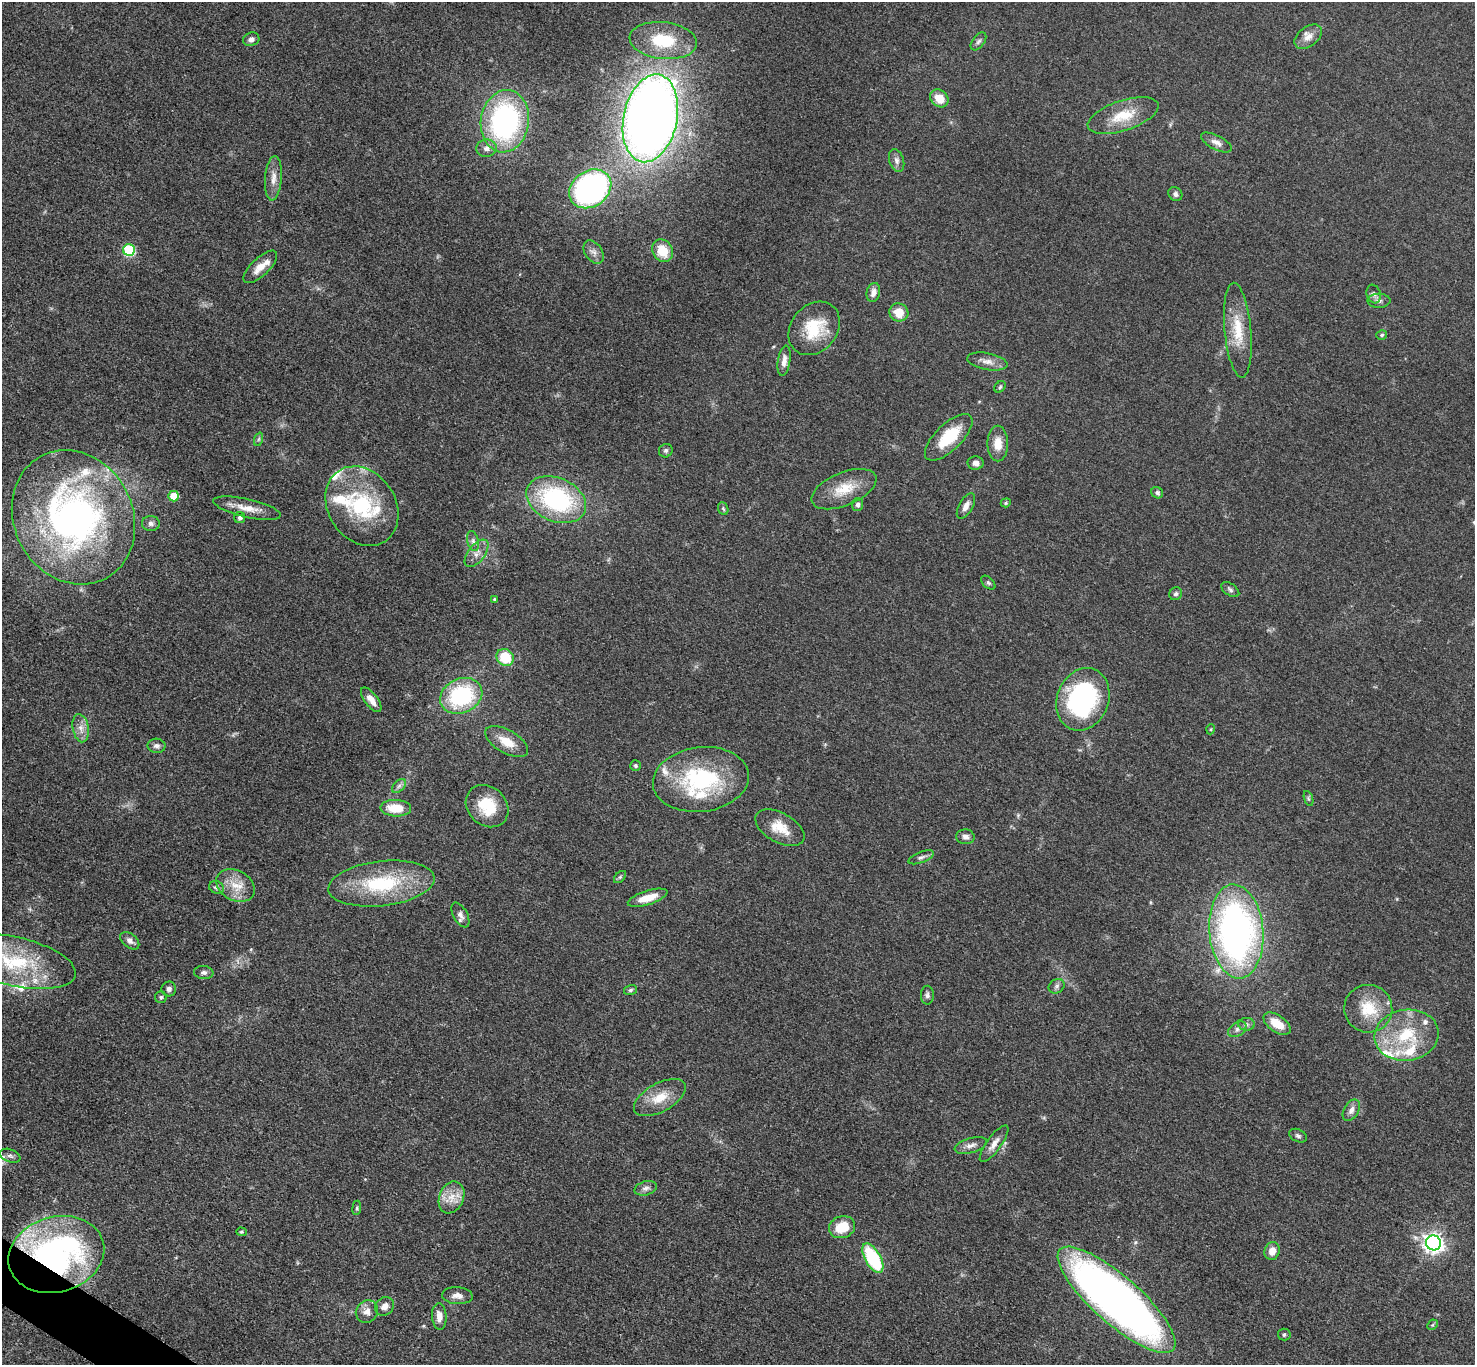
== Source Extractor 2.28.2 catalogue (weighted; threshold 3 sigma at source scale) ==
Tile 7 of 4 x 4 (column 3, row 2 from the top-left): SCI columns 2958-4430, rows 2888-4250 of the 5911 x 5916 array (HDU 1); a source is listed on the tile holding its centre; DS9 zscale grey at full resolution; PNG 1477 x 1367 px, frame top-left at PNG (2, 2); each listed source drawn as its Kron ellipse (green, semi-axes under 4 px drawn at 4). Shown black and unused: <1% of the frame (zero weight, under 3 of 5 exposures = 1% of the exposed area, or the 3 px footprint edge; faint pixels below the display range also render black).
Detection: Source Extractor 2.28.2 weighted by HDU 2 'WHT'; one run over the whole footprint, this tile lists its part. Background 0.0533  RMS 0.0058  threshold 0.0262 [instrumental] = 3 sigma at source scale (4.5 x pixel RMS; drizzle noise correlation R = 1.50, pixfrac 1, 0.05/0.05 arcsec/px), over >= 5 px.
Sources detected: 124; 13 inside a brighter listed object's ellipse — not listed separately; the other 111 listed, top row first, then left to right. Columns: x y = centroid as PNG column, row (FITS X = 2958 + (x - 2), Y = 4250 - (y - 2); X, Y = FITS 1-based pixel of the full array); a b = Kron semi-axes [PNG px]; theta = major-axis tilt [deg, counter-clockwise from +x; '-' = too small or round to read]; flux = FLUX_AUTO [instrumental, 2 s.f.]
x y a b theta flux
1308 37 15 9 38 5.2
251 39 8 6 15 2.3
663 40 34 18 -6 29
978 41 10 6 53 1.7
939 98 10 8 -43 9.2
1123 116 37 15 18 18
650 118 44 26 78 760
505 121 31 24 82 120
1216 142 17 7 -27 3.6
486 148 10 8 4 3
897 160 12 7 -74 2.7
273 178 22 8 86 5.4
590 189 22 18 35 160
1175 194 7 6 - 1.9
129 250 6 6 - 50
663 251 12 10 -60 13
594 252 13 8 -56 3.2
260 267 21 9 43 7
873 292 9 6 79 3.2
1374 294 9 7 -71 2.2
1379 301 11 7 0 2.2
899 312 9 9 - 9.1
814 328 29 23 50 24
1238 330 47 13 -85 19
1382 335 5 5 - 1.2
784 361 15 6 82 3.9
987 362 20 8 -10 4.7
1000 387 6 5 - 1
949 437 30 13 44 23
259 439 7 4 71 1
998 444 18 10 -89 7.9
666 451 7 6 - 1.4
976 463 8 6 -2 2.9
844 489 34 16 23 16
1157 493 6 5 - 1.5
173 496 5 5 - 11
556 500 31 21 -23 74
1006 503 5 4 - 0.87
858 505 6 5 - 1.7
362 506 42 33 -56 50
966 506 14 7 61 3.5
247 508 34 9 -13 9.1
723 509 6 5 - 0.92
73 517 69 59 -62 240
240 518 5 5 - 1.7
151 523 9 7 -2 2
473 541 10 6 -75 2.2
476 553 16 8 52 4.5
988 583 8 5 -44 1.1
1230 590 10 6 -34 1.7
1176 594 7 6 - 1.4
494 599 4 3 - 0.61
505 657 9 8 - 19
461 696 22 17 25 58
1083 699 32 26 68 93
371 700 15 6 -53 5.2
81 728 14 8 -80 4.4
1211 729 5 3 - 0.56
507 742 24 11 -30 10
156 746 9 7 -2 2.3
635 766 5 5 - 0.99
701 779 48 32 7 68
399 786 8 5 45 1.7
1308 799 8 3 -71 0.98
487 806 23 19 -44 20
396 808 15 8 -2 13
780 828 27 14 -29 12
965 837 9 7 -4 2.6
921 857 13 5 21 2
620 877 7 4 45 0.97
381 884 53 22 6 47
235 885 20 15 -28 11
216 887 7 6 - 1.6
648 898 21 7 17 10
460 915 13 7 -61 2.9
1236 931 47 27 -85 240
130 941 11 7 -39 2.7
14 961 63 24 -13 47
204 973 10 6 -6 1.9
1057 986 8 6 34 1.7
169 989 7 7 - 2.1
630 990 6 5 - 1.2
927 995 9 6 90 1.7
161 997 6 6 - 1.3
1368 1009 24 24 - 19
1246 1024 8 6 0 1.7
1277 1024 15 8 -35 11
1237 1029 10 6 36 2.5
1407 1035 32 25 8 34
660 1097 28 14 29 13
1351 1110 12 7 61 3.3
1298 1136 9 6 -26 1.6
994 1144 22 7 54 5.1
971 1145 17 7 16 3.4
10 1156 10 6 -22 2.1
646 1188 11 7 16 2.6
451 1197 16 12 67 8.5
357 1208 7 3 82 0.96
842 1227 13 11 19 13
241 1232 5 4 - 0.8
1433 1243 8 7 - 300
1272 1251 9 7 73 5.1
56 1254 49 37 16 190
873 1258 16 8 -60 45
457 1296 15 8 -5 3.9
1117 1300 76 23 -41 430
385 1306 10 8 43 3.8
367 1311 12 10 48 4.4
439 1316 13 7 -86 5.1
1432 1325 6 4 43 0.83
1284 1335 6 6 - 1.2
Overlapping masked pixels (flux is a lower limit): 1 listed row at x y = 56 1254
Isophote crosses this tile's border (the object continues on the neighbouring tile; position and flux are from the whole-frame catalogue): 1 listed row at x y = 14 961